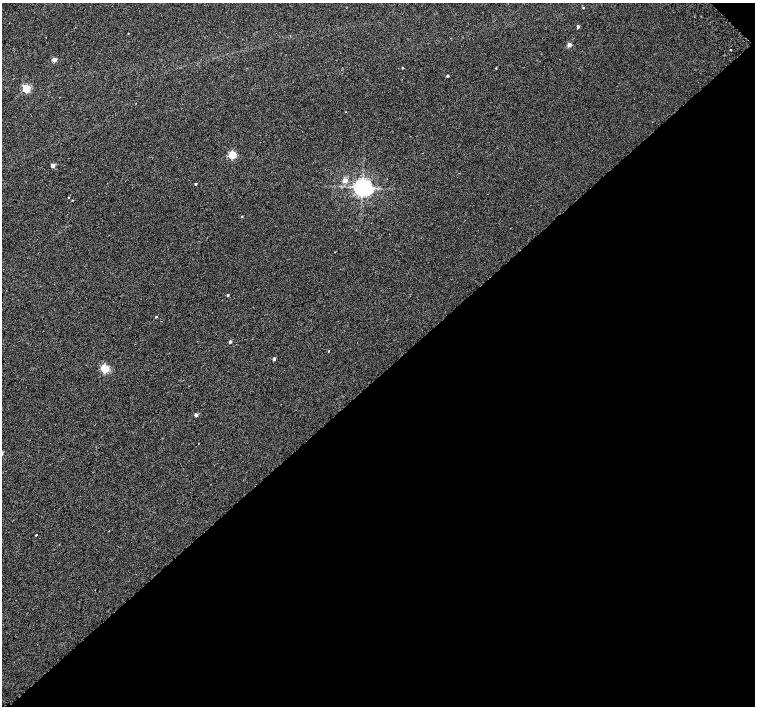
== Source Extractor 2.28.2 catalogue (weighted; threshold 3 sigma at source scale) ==
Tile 12 of 4 x 4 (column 4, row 3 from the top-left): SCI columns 4567-6072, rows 1672-3079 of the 6118 x 6093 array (HDU 1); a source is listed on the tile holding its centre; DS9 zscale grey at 2 x 2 block average (1 PNG px = mean of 2 x 2 image px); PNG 757 x 708 px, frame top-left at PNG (2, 3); no overlay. Shown black and unused: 47% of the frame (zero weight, under 2 of 3 exposures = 3% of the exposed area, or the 3 px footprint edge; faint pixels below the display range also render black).
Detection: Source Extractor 2.28.2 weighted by HDU 2 'WHT'; one run over the whole footprint, this tile lists its part. Background 0.00716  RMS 0.0058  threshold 0.0259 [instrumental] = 3 sigma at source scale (4.5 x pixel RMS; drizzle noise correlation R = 1.50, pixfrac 1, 0.0396/0.0396 arcsec/px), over >= 5 px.
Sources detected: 27; all 27 listed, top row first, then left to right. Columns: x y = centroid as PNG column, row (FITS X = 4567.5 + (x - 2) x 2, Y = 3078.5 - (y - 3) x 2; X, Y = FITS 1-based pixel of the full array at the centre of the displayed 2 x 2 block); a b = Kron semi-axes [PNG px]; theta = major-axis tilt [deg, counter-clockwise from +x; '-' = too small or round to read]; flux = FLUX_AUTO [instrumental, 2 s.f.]
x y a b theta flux
583 8 2 2 - 0.88
578 27 2 2 - 3.2
128 33 2 2 - 0.48
569 45 2 2 - 12
731 50 2 2 - 1.1
54 60 3 2 - 12
403 68 2 2 - 0.95
496 68 3 2 - 0.75
447 76 2 2 - 2.2
26 88 3 3 - 62
232 155 3 3 - 56
53 165 2 2 - 11
345 180 3 3 - 12
196 184 2 2 - 1.5
362 187 5 4 - 690
68 197 2 2 - 0.97
72 200 2 2 - 0.56
242 217 3 2 - 0.84
228 295 2 2 - 1.8
156 317 3 2 - 1.2
230 341 2 2 - 2.9
328 351 2 2 - 0.6
274 359 2 2 - 4
105 368 3 3 - 70
196 415 2 2 - 5.3
198 443 2 2 - 0.55
36 535 2 2 - 8.7